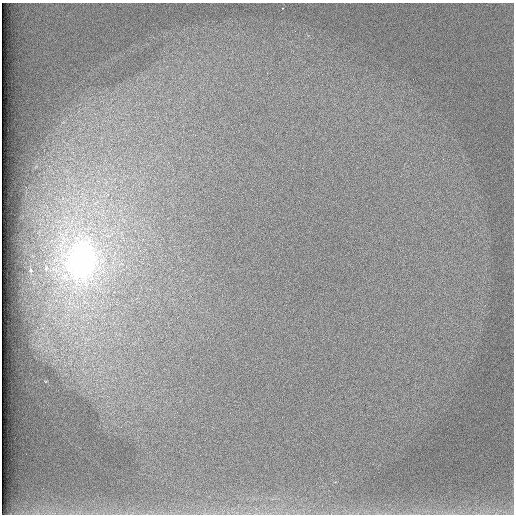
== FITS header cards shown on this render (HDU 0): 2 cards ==
NAXIS1  =                  512 /
NAXIS2  =                  512 /

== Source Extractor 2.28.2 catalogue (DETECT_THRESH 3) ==
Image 512 x 512 px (HDU 0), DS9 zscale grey, 1 PNG px = 1 image px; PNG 516 x 516 px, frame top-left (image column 1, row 512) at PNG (2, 3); no overlay
Background 97.8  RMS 2.8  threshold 8.32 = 3 sigma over >= 5 px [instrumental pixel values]
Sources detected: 4; all 4 listed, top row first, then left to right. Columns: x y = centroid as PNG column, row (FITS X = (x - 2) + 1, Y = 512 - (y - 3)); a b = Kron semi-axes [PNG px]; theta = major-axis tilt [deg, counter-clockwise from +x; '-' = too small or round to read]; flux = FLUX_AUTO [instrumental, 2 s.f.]
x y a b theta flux
282 8 3 2 - 180
82 261 26 20 88 78000
46 268 7 5 88 360
30 270 3 2 - 180